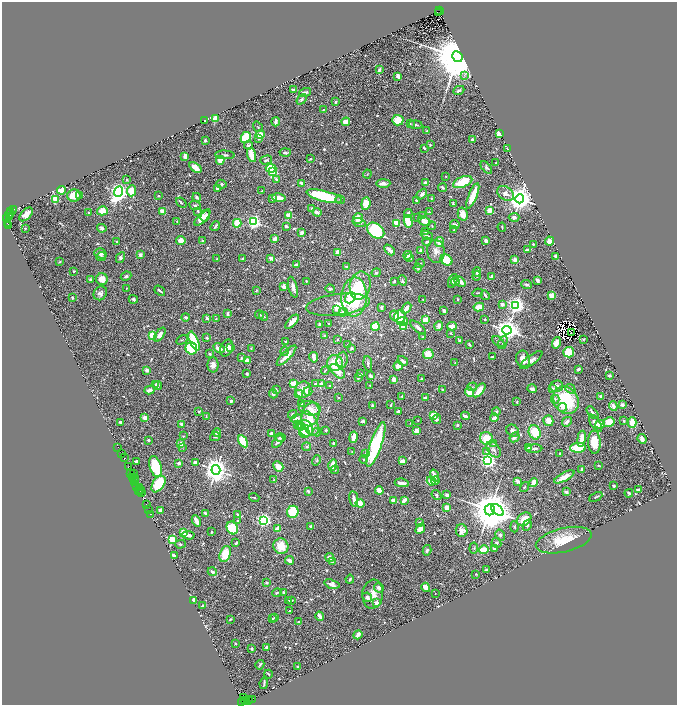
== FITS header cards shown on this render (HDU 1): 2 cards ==
NAXIS1  =                 1349
NAXIS2  =                 1406

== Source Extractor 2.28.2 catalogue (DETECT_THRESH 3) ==
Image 1349 x 1406 px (HDU 1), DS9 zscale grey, zoomed out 1/2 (1 PNG px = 2 x 2 image px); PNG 679 x 707 px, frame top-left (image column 1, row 1406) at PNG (2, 2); each listed source drawn as its Kron ellipse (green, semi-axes under 4 px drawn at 4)
Background 0.509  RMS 0.023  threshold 0.0693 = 3 sigma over >= 5 px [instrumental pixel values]
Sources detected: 809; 69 cannot appear on this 1/2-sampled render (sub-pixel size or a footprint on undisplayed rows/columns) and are neither listed nor drawn; of the other 740, the 500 brightest by FLUX_AUTO listed and drawn (240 fainter detections omitted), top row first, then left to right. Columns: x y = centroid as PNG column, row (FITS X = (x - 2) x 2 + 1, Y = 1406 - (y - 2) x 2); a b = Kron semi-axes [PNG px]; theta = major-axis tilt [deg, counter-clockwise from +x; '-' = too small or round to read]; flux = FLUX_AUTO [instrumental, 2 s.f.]
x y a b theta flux
439 11 4 2 - 390
439 13 2 1 - 83
457 57 5 5 - 52000
379 70 3 2 - 15
464 75 3 2 - 4.7
398 76 3 3 - 34
293 90 3 2 - 7.2
459 90 6 3 24 11
305 93 6 3 16 9.7
301 99 6 4 52 8.5
336 102 4 3 - 5.2
323 110 3 2 - 4.2
215 119 3 2 - 140
205 120 2 2 - 6.1
398 120 6 5 - 93
276 122 4 2 - 19
346 122 4 3 - 50
410 124 3 3 - 4.2
416 125 7 3 -6 8.7
258 127 6 3 -54 4.3
427 131 2 2 - 6.1
499 133 3 3 - 58
260 134 4 3 - 53
246 138 6 4 63 150
258 138 4 3 - 16
473 139 3 3 - 24
205 140 2 2 - 24
249 145 4 4 - 11
430 145 2 2 - 18
424 148 3 2 - 6.4
507 149 2 2 - 12
285 153 5 3 - 11
225 155 10 4 -3 10
252 155 7 3 -74 96
185 156 4 3 - 34
310 159 4 3 - 5.6
220 160 4 4 - 44
266 160 6 3 16 8
496 163 2 2 - 6.7
486 167 7 4 -51 11
195 168 7 3 -35 59
271 168 5 4 - 140
272 171 3 3 - 520
367 174 4 3 - 4.9
446 176 2 2 - 6.6
276 179 4 3 - 10
127 180 2 2 - 7.3
463 182 10 5 22 150
301 183 4 2 - 22
383 183 7 3 1 27
425 183 2 2 - 57
221 184 5 4 - 9.1
218 188 3 3 - 17
443 188 4 3 - 10
62 190 4 4 - 59
132 191 5 4 - 79
262 191 2 2 - 6.6
119 192 5 4 - 3100
506 193 9 6 -34 33
422 194 6 3 49 15
74 195 7 6 - 63
80 195 2 2 - 17
159 196 2 2 - 4.4
324 196 18 5 -15 320
473 196 13 3 68 130
197 197 4 3 - 14
273 198 3 2 - 27
279 198 7 3 -8 35
432 198 3 2 - 4.9
55 199 3 3 - 230
520 199 4 4 - 7700
340 200 4 3 - 7.9
416 200 4 2 - 5.4
181 203 6 3 -41 6.2
366 204 6 4 84 70
453 204 4 2 - 4.9
195 205 6 4 -22 11
312 209 3 3 - 18
13 210 3 2 - 91
489 210 2 2 - 140
10 211 2 2 - 140
102 211 5 4 - 56
163 211 4 4 - 45
198 211 4 3 - 5.3
317 212 4 3 - 22
429 212 4 3 - 5.2
89 213 3 2 - 6.3
408 213 4 3 - 13
10 214 4 2 - 1000
26 214 8 5 46 57
463 214 6 4 -76 47
289 215 3 2 - 180
9 216 2 1 - 170
205 216 6 3 56 23
422 216 3 3 - 12
202 217 10 4 47 65
418 217 4 2 - 4.7
514 217 5 4 - 12
358 218 5 5 - 41
6 219 3 2 - 98
408 221 6 3 -77 120
424 221 6 4 -27 52
177 222 3 2 - 4.1
254 222 3 3 - 1300
359 222 6 3 -18 18
7 223 3 1 - 17
237 223 4 3 - 100
397 223 3 3 - 230
455 225 5 2 - 15
9 226 2 1 - 70
215 226 5 2 - 11
286 226 2 2 - 19
432 226 4 3 - 4.8
502 227 4 2 - 4.7
25 228 2 2 - 14
102 228 4 3 - 11
454 230 3 2 - 6.7
376 231 9 7 -37 340
426 231 3 3 - 10
302 232 3 3 - 12
427 235 6 3 -24 11
274 239 4 3 - 37
202 240 4 3 - 5.1
181 241 4 4 - 48
486 241 4 3 - 20
549 241 4 4 - 33
117 242 3 2 - 11
427 242 4 2 - 8.5
439 242 5 4 - 43
533 244 3 2 - 7
389 250 6 3 -46 29
421 250 4 3 - 12
528 250 4 2 - 21
436 251 11 9 -85 35
338 252 4 3 - 33
100 253 6 5 - 22
140 255 4 3 - 14
408 255 4 3 - 46
555 256 2 2 - 40
101 257 5 4 - 6.5
120 258 5 4 - 13
271 258 2 2 - 58
410 258 4 2 - 6
217 259 3 3 - 4.7
243 259 3 2 - 11
446 260 6 5 - 120
515 260 2 2 - 71
60 262 3 2 - 5.2
420 263 5 3 - 4.6
297 265 3 2 - 28
346 267 2 2 - 12
418 268 4 3 - 7.7
74 271 3 2 - 6.7
477 272 5 4 - 15
376 273 5 4 - 9.2
126 276 5 4 - 7.5
477 276 5 3 - 7.6
491 277 4 3 - 17
90 279 4 3 - 7.1
102 279 6 6 - 57
402 280 5 2 - 6.3
537 280 3 2 - 26
306 281 3 2 - 7
394 281 3 2 - 5.7
453 281 7 3 71 14
455 282 4 3 - 11
460 282 6 3 -40 40
360 285 14 10 78 160
527 285 5 3 - 11
284 287 2 2 - 78
293 287 11 4 -75 21
126 288 2 2 - 5.5
330 289 5 3 - 7.1
160 291 6 2 -39 8
256 291 3 2 - 6.6
100 293 7 6 - 18
478 293 5 3 - 4.5
485 295 5 2 - 8.9
552 295 3 2 - 170
354 297 19 12 86 400
72 298 2 2 - 9.8
350 298 6 4 50 79
133 299 5 3 - 9.9
423 299 2 2 - 5.3
457 299 2 2 - 16
502 304 2 2 - 49
338 305 32 10 7 99
516 305 4 3 - 2300
479 307 5 4 - 51
381 308 4 2 - 9.6
406 308 6 3 54 38
336 309 2 2 - 37
444 311 4 3 - 17
343 312 4 3 - 25
227 314 3 2 - 15
260 315 4 2 - 6.3
395 315 5 3 - 56
263 316 5 3 - 9
186 317 4 3 - 10
400 317 7 5 72 81
207 318 4 3 - 11
216 319 3 3 - 6.3
425 319 4 3 - 45
485 319 2 2 - 11
402 321 5 3 - 67
292 322 9 3 48 45
319 324 3 3 - 10
328 324 2 2 - 6.8
375 326 4 4 - 94
403 326 3 3 - 240
439 326 5 4 - 24
452 326 5 3 - 61
418 328 9 4 -42 20
507 330 4 4 - 5500
451 333 4 3 - 4.2
572 333 3 2 - 4.2
153 335 3 3 - 320
160 335 8 4 54 24
324 335 3 2 - 5.2
423 337 2 2 - 5.7
207 338 3 2 - 5.5
583 339 2 2 - 5.1
182 340 6 3 30 4.2
338 340 2 2 - 4.4
460 340 2 2 - 14
194 341 10 4 -67 290
286 342 3 3 - 8.6
498 342 7 3 -40 6.5
503 342 7 2 67 6
556 343 6 4 73 32
348 345 3 3 - 4.3
469 345 4 3 - 6.8
191 348 6 5 - 220
219 348 6 3 -29 32
227 348 9 6 66 31
231 348 4 3 - 12
352 348 3 2 - 13
251 349 4 3 - 5.3
285 351 5 3 - 4.4
569 352 5 5 - 110
210 354 3 3 - 5.2
428 354 5 5 - 83
286 356 13 4 47 58
314 357 5 2 - 46
492 357 3 2 - 7.2
241 358 3 3 - 7.1
523 359 8 7 - 53
247 360 4 3 - 38
342 360 8 5 83 19
531 360 13 4 37 25
403 361 6 3 -32 16
335 363 8 7 - 130
455 363 2 2 - 6.3
368 364 8 3 -82 10
213 365 7 5 90 26
398 366 4 4 - 35
578 369 3 2 - 12
147 370 4 3 - 20
325 370 4 3 - 5.9
337 371 9 5 -41 56
247 374 2 2 - 29
360 374 3 3 - 12
370 376 3 3 - 23
609 376 3 2 - 6.4
358 377 3 2 - 22
394 379 4 4 - 26
421 379 3 2 - 7.3
156 384 4 3 - 8.9
294 384 3 3 - 190
315 384 3 3 - 10
321 384 3 2 - 55
158 385 4 3 - 9.2
370 385 2 2 - 6.3
329 386 2 2 - 4.4
556 386 7 5 14 20
472 387 5 3 - 5
552 388 4 3 - 8.7
532 389 5 3 - 14
570 389 5 4 - 11
149 390 5 3 - 23
276 390 4 2 - 6.8
303 390 8 7 - 51
443 390 4 3 - 6.3
479 390 8 3 51 65
308 391 4 4 - 25
469 392 5 3 - 73
273 394 4 4 - 13
299 394 4 4 - 33
402 396 2 2 - 4.2
601 396 2 2 - 18
339 398 2 2 - 6.2
425 398 3 2 - 22
555 399 4 4 - 7.9
566 400 14 12 -54 340
231 401 2 2 - 19
517 402 3 3 - 4.6
302 404 3 3 - 24
372 405 3 2 - 9.8
391 405 3 2 - 7.6
622 405 2 2 - 20
613 406 4 3 - 34
562 407 4 4 - 23
310 408 11 7 -11 38
199 411 2 2 - 9.3
398 411 3 2 - 13
496 412 4 4 - 8
592 413 7 2 -49 15
292 414 5 4 - 10
310 414 12 9 69 100
433 415 3 2 - 230
206 416 3 2 - 4.2
465 416 4 2 - 29
145 418 4 4 - 32
494 418 4 2 - 35
296 419 6 3 14 30
437 419 5 4 - 11
418 420 2 2 - 4.1
363 421 3 2 - 19
548 421 5 5 - 50
624 421 2 2 - 22
120 422 3 2 - 9.8
567 422 5 3 - 16
609 422 6 5 - 81
632 422 5 3 - 85
410 423 2 2 - 5.2
595 423 9 4 -57 31
182 424 2 2 - 33
298 424 4 3 - 28
310 424 13 7 -66 100
600 424 5 4 - 52
457 425 2 2 - 14
300 426 5 4 - 35
306 428 9 7 -60 140
326 430 3 2 - 8.3
416 431 4 3 - 43
513 431 6 5 - 20
304 432 6 5 - 41
317 432 4 4 - 11
535 432 7 6 - 120
217 433 4 3 - 20
271 433 3 3 - 14
183 436 3 2 - 4.1
215 437 5 3 - 6.5
353 437 5 3 - 57
514 437 5 4 - 20
280 438 5 3 - 15
486 438 7 6 - 94
581 439 8 3 81 45
642 439 5 3 - 24
148 440 2 2 - 8.4
243 441 7 4 -59 140
278 442 7 4 50 19
594 442 11 6 -87 82
334 443 3 3 - 12
181 444 2 2 - 100
376 444 23 5 70 530
494 444 4 3 - 4.8
118 447 2 1 - 61
182 447 4 3 - 5.4
307 447 4 3 - 8.6
529 448 3 3 - 32
578 448 8 5 1 160
494 449 9 6 -55 22
534 449 8 3 3 11
487 451 4 4 - 14
352 452 3 2 - 4.3
560 453 2 2 - 25
121 454 2 1 - 33
366 454 4 3 - 18
124 458 3 1 - 18
364 459 4 4 - 5.7
317 460 5 3 - 5.9
488 460 3 3 - 2100
136 461 3 2 - 9.8
402 461 4 3 - 41
179 463 3 2 - 21
195 463 3 3 - 24
333 465 6 3 73 62
598 465 4 3 - 4.8
129 466 3 1 - 42
278 466 5 4 - 60
156 467 11 6 -72 190
581 469 3 2 - 13
216 470 5 4 - 6400
335 470 4 3 - 4.6
131 473 4 1 - 66
133 473 3 1 - 22
434 475 6 3 -72 36
132 477 2 1 - 60
564 477 11 3 28 60
134 478 2 1 - 26
135 479 2 1 - 60
274 480 2 2 - 12
431 481 5 4 - 50
435 481 4 2 - 14
517 481 4 2 - 29
135 482 4 2 - 140
402 483 7 3 -6 25
533 483 5 3 - 54
158 484 9 5 55 210
137 486 3 2 - 70
614 486 2 2 - 36
524 487 5 3 - 5.2
139 488 3 2 - 120
139 490 2 1 - 51
140 490 2 1 - 96
638 490 3 2 - 6.8
308 491 4 3 - 9
379 491 4 3 - 79
140 492 2 1 - 37
142 492 2 1 - 23
566 492 3 2 - 19
629 493 4 2 - 11
436 495 5 4 - 8.2
447 495 4 4 - 16
254 497 5 2 - 4.1
596 497 7 2 28 6
354 499 8 3 -81 47
404 500 4 2 - 30
394 501 2 2 - 120
360 503 4 3 - 52
146 505 4 1 - 48
447 508 3 3 - 62
148 509 2 1 - 29
160 510 2 2 - 60
490 510 6 5 - 23000
497 510 7 4 -44 1800
293 512 6 5 - 190
205 513 3 2 - 13
150 514 2 1 - 22
238 515 3 2 - 10
524 519 8 6 41 65
264 520 3 3 - 1700
196 521 6 3 -60 39
237 521 4 3 - 4.9
419 522 2 2 - 11
527 525 6 3 62 7.8
311 526 4 3 - 8.6
514 527 5 2 - 5.1
232 528 7 5 -62 280
277 529 4 3 - 31
420 529 6 4 48 29
462 531 6 5 - 30
211 532 2 2 - 6.5
183 533 4 3 - 54
188 535 6 3 -4 25
500 535 5 4 - 12
172 539 3 3 - 400
564 540 28 12 13 140
236 543 3 2 - 7.2
496 543 5 4 - 10
180 544 5 3 - 8.4
281 546 8 7 - 93
474 548 5 4 - 8.3
494 548 3 3 - 14
427 550 5 3 - 11
483 550 5 3 - 110
225 554 8 5 71 100
174 555 4 2 - 19
330 558 4 3 - 30
289 560 4 3 - 22
332 562 4 3 - 5.8
486 570 3 2 - 9.3
212 572 5 3 - 13
476 574 2 2 - 5.3
350 579 4 2 - 6.8
267 583 3 3 - 11
332 584 8 4 -18 21
379 587 5 4 - 26
426 587 5 3 - 57
283 592 4 3 - 8.1
277 593 5 2 - 7.5
435 593 2 2 - 4.3
373 594 14 10 85 50
367 597 5 4 - 18
292 600 2 2 - 14
193 601 3 3 - 31
289 601 2 2 - 6.7
376 603 2 2 - 91
203 606 2 2 - 12
290 611 2 2 - 6.7
320 616 5 2 - 36
275 617 3 3 - 7.1
230 619 3 2 - 5.4
272 619 3 3 - 8.8
299 622 3 2 - 17
358 635 5 3 - 27
235 643 2 2 - 6.3
267 647 4 3 - 14
251 649 2 2 - 9.7
260 665 5 2 - 6.2
298 667 3 2 - 20
268 674 4 2 - 5.5
264 683 5 2 - 7
243 697 3 2 - 110
250 699 4 2 - 75
253 699 2 1 - 190
244 701 2 2 - 94
249 701 2 1 - 19
242 702 2 1 - 6.1
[240 fainter detections neither listed nor drawn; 69 sub-pixel or undisplayed-footprint detections neither listed nor drawn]